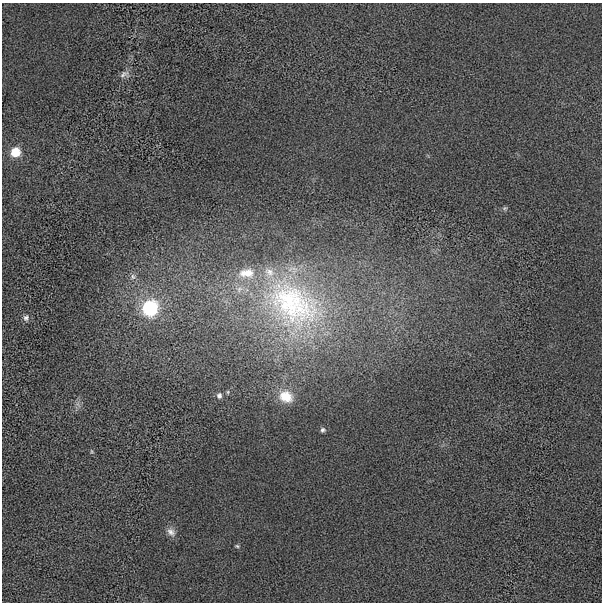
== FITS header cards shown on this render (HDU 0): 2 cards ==
NAXIS1  =                  600 / length of data axis 1
NAXIS2  =                  600 / length of data axis 2

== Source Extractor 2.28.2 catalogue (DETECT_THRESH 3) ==
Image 600 x 600 px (HDU 0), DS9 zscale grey, 1 PNG px = 1 image px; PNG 604 x 604 px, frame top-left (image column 1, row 600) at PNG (2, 3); no overlay
Background -17.5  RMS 400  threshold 1200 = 3 sigma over >= 5 px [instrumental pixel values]
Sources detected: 15; all 15 listed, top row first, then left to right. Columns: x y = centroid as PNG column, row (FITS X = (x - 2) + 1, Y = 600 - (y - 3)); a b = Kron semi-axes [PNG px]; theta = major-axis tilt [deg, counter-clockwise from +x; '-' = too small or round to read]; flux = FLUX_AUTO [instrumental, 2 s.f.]
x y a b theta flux
124 74 14 9 19 1.4e+05
15 152 8 8 - 6.4e+05
505 208 6 5 - 4.7e+04
269 272 17 11 -33 3.7e+05
247 273 24 13 2 5.6e+05
133 277 9 7 -60 9.4e+04
293 304 87 59 -36 7.3e+06
150 308 10 9 - 2.9e+06
26 318 9 8 - 9.7e+04
219 395 7 6 - 7.7e+04
286 397 18 14 -23 5.5e+05
323 430 6 5 - 6.3e+04
91 451 6 3 -71 3.4e+04
171 532 13 9 -41 1.6e+05
237 546 5 4 - 3.8e+04